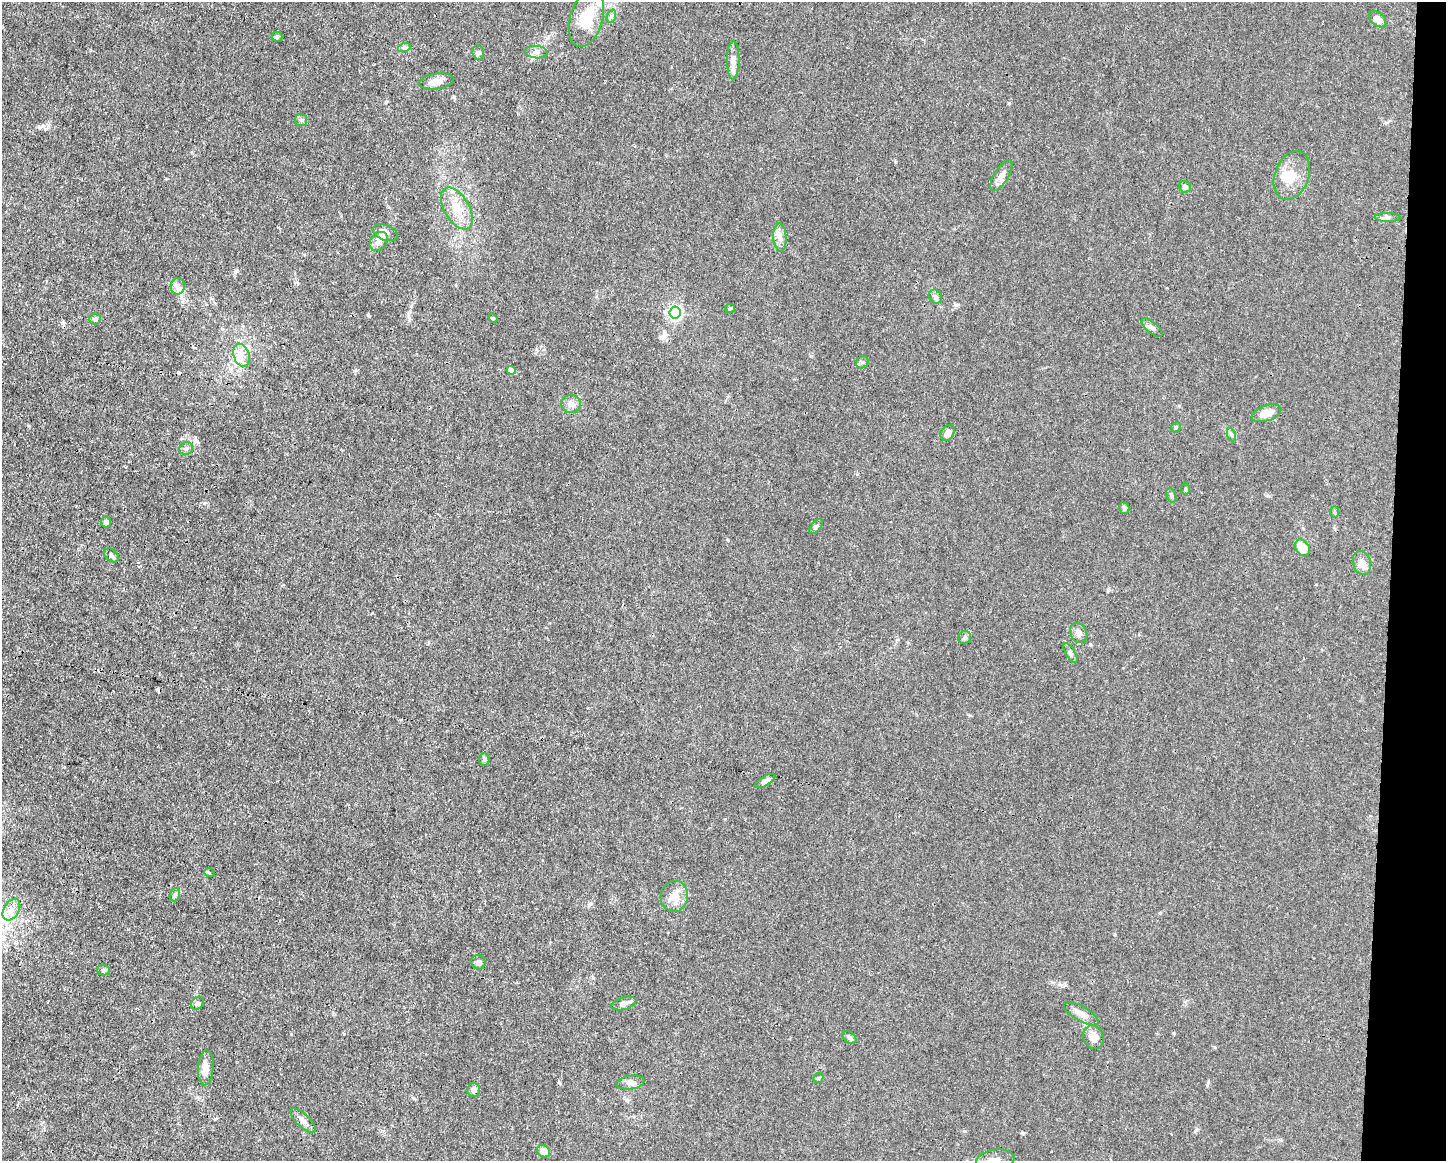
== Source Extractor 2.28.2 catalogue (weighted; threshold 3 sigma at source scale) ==
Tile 6 of 3 x 4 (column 3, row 2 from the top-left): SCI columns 3000-4443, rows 2320-3478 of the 4666 x 4638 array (HDU 1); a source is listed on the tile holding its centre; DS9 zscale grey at full resolution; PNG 1448 x 1163 px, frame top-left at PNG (2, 2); each listed source drawn as its Kron ellipse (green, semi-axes under 4 px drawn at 4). Shown black and unused: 4% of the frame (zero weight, under 3 of 4 exposures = <1% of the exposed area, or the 3 px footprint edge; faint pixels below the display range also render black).
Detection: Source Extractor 2.28.2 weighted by HDU 2 'WHT'; one run over the whole footprint, this tile lists its part. Background 0.0154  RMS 0.0025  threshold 0.0113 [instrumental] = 3 sigma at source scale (4.5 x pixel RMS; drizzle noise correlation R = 1.50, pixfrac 1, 0.05/0.05 arcsec/px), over >= 5 px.
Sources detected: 70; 1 inside a brighter object's white glare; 1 cosmic-ray / hot-pixel residue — neither listed nor drawn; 2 inside a brighter listed object's ellipse — not listed separately; the other 66 listed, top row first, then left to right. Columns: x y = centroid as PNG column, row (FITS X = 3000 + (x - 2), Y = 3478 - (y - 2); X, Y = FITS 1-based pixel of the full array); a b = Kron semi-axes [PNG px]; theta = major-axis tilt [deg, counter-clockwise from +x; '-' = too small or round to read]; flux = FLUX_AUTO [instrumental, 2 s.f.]
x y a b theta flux
612 16 7 4 71 0.47
586 18 29 16 74 7.9
1378 19 10 6 -40 1.8
277 37 5 5 - 0.31
404 48 6 4 19 0.41
478 52 7 5 -76 0.63
536 52 12 6 -5 1
733 60 19 6 89 1.6
437 81 17 8 9 2.1
301 120 6 6 - 0.5
1001 175 17 7 57 1.5
1292 175 25 17 69 4.9
1185 187 6 5 - 0.73
457 208 23 12 -60 4.8
1388 217 13 4 -1 0.7
385 233 13 7 -20 1.7
780 237 14 6 -86 1.5
379 242 10 8 51 1.6
178 286 8 7 - 1
935 297 7 6 - 0.69
730 308 5 4 - 0.28
675 313 6 6 - 50
493 318 5 4 - 0.27
95 319 6 5 - 0.51
1152 327 13 5 -39 0.84
241 355 12 8 -70 1.9
862 362 6 5 - 0.49
511 370 4 4 - 1.9
571 404 10 9 - 1.2
1267 413 15 7 19 2.8
1176 427 6 4 46 0.33
948 433 8 6 56 1.2
1232 435 7 4 -70 0.42
186 448 7 6 - 0.61
1185 489 6 4 -90 0.27
1171 495 7 4 -71 0.43
1124 508 6 5 - 0.59
1335 512 6 4 -89 0.29
106 522 5 5 - 0.74
816 527 9 4 49 0.51
1303 548 9 6 -56 3.4
112 555 8 5 -40 0.57
1362 563 12 9 -76 2
1079 633 10 8 -61 1.3
965 638 7 6 - 0.66
1070 653 11 4 -58 0.6
484 759 6 5 - 0.43
765 781 11 5 30 0.75
209 872 5 3 - 0.25
175 895 7 5 69 0.51
674 896 15 13 78 2.8
11 910 12 7 58 1.7
478 962 7 7 - 0.88
104 970 6 5 - 0.42
197 1003 7 5 44 0.51
624 1003 13 6 16 1.3
1081 1014 19 7 -29 2
1093 1037 12 10 -66 2.1
849 1038 8 5 -39 0.58
206 1068 18 8 86 2.1
818 1078 5 4 - 0.31
631 1083 14 6 8 1.2
474 1090 7 6 - 0.93
303 1121 17 6 -43 1.3
543 1151 7 6 - 1.8
995 1160 19 11 9 2.5
Isophote crosses this tile's border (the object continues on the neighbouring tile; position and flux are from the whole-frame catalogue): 1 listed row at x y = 995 1160
Unlisted compact peaks at least as high as the median listed source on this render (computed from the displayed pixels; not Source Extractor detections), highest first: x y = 368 315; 204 503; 197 441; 235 272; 1009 103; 1196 1130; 1207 1085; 454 97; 1174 1033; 590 904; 291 1034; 811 356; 43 126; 728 540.